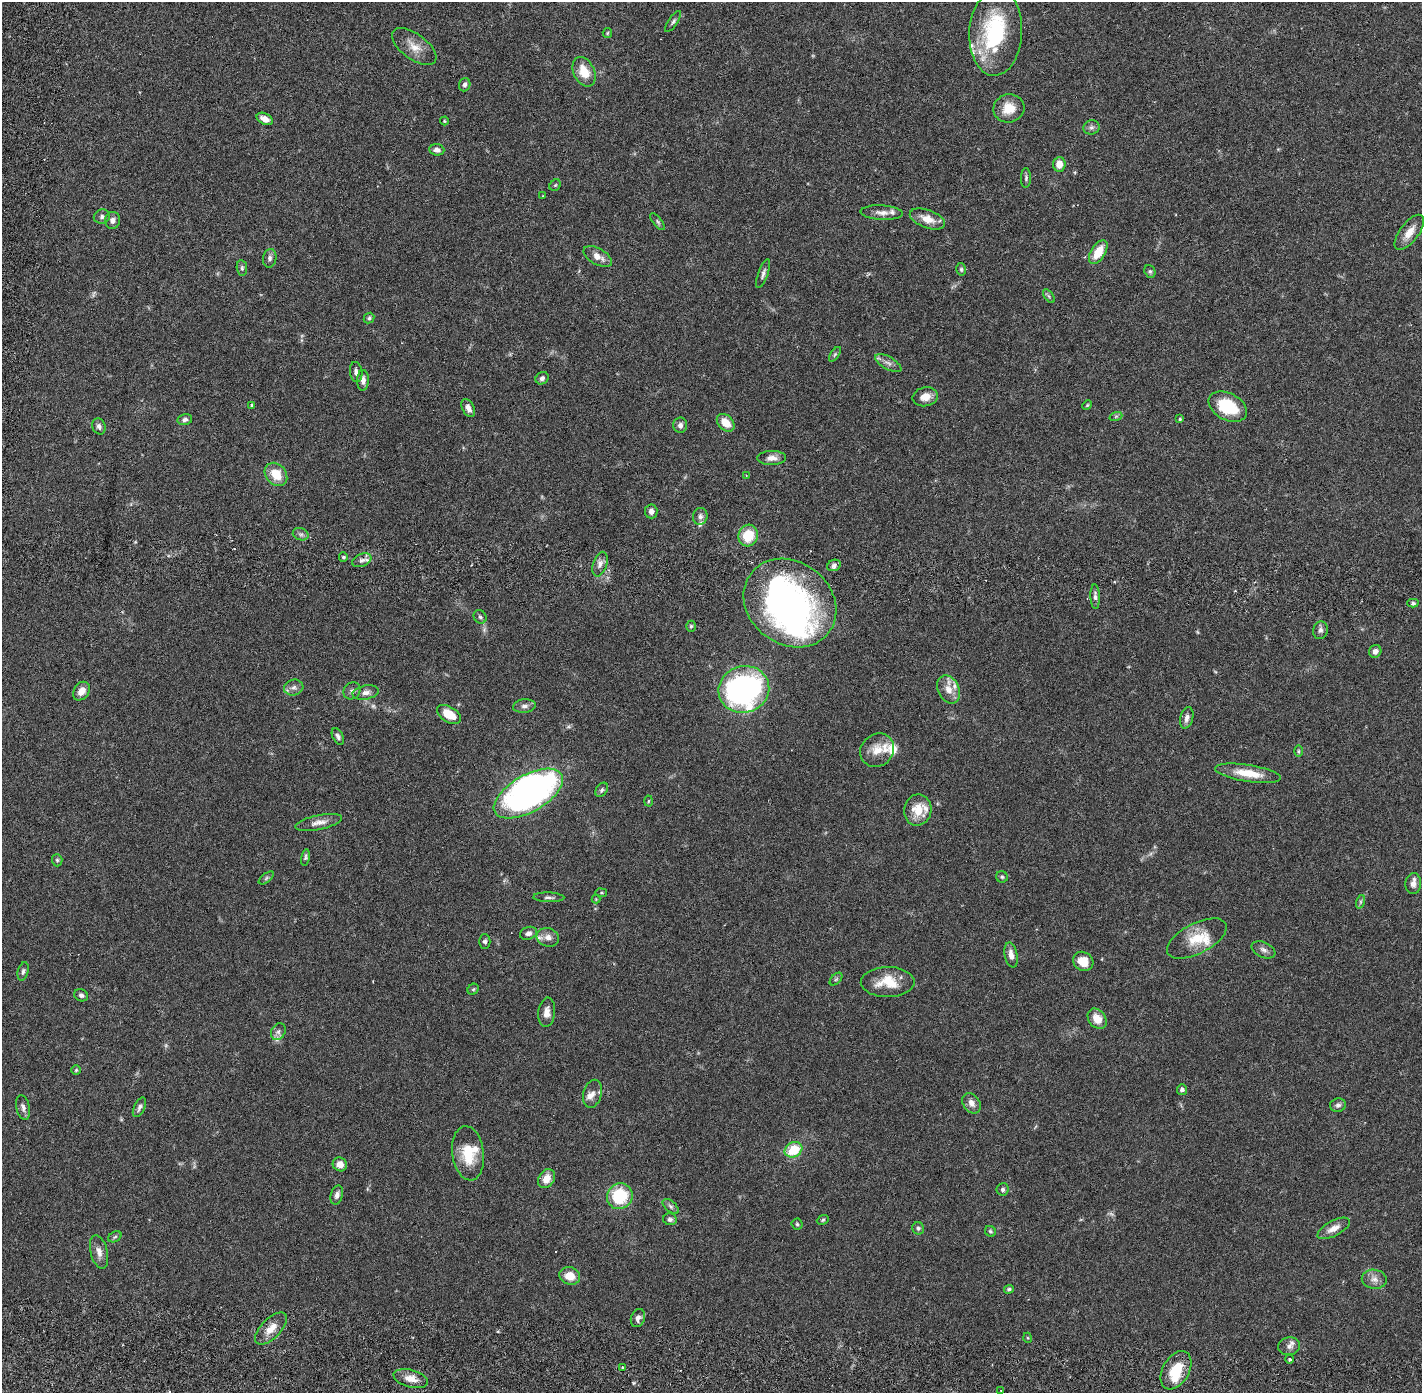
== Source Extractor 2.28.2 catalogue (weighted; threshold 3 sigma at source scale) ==
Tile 10 of 4 x 4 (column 2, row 3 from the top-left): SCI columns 1504-2923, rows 1493-2883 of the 5849 x 5875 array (HDU 1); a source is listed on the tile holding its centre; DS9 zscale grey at full resolution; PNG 1424 x 1395 px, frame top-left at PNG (2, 2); each listed source drawn as its Kron ellipse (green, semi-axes under 4 px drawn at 4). Shown black and unused: <1% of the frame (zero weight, under 2 of 6 exposures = <1% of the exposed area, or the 3 px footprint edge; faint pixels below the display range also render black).
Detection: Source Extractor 2.28.2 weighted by HDU 2 'WHT'; one run over the whole footprint, this tile lists its part. Background 0.0408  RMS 0.0039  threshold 0.0161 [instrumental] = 3 sigma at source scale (4.09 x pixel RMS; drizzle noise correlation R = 1.36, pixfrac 0.8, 0.05/0.05 arcsec/px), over >= 5 px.
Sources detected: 166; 4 too faint to see at this stretch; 4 inside a brighter object's white glare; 2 cosmic-ray / hot-pixel residue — neither listed nor drawn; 15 inside a brighter listed object's ellipse — not listed separately; the other 141 listed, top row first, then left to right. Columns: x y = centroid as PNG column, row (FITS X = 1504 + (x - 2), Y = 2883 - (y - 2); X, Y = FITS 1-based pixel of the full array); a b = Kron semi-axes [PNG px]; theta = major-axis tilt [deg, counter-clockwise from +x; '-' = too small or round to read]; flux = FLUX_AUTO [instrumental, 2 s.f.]
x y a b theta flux
673 21 12 4 57 0.6
607 33 5 4 - 0.28
996 33 43 26 87 23
414 47 26 12 -37 3.3
584 72 15 10 -64 4.6
465 85 7 5 69 0.64
1009 108 15 14 - 3.8
265 119 8 5 -27 1.7
444 121 4 4 - 0.25
1091 127 8 7 - 0.7
437 150 7 5 -5 1.1
1059 164 7 6 - 2.4
1026 178 10 5 89 0.53
555 185 6 5 - 0.31
543 196 3 3 - 0.17
882 213 21 7 -3 1.6
102 217 8 7 - 0.71
927 219 18 9 -20 2.9
112 220 8 7 - 1.1
658 222 10 4 -50 0.43
1409 232 21 9 53 2.9
1098 252 13 7 58 4.5
598 256 15 8 -29 2.2
270 258 9 6 80 0.78
242 268 8 5 -82 0.46
961 269 6 5 - 0.39
1150 271 6 5 - 0.43
763 274 15 4 70 0.81
1049 296 8 4 -53 0.42
369 318 6 5 - 0.48
835 354 8 4 55 0.41
888 363 14 6 -30 1.1
356 372 10 6 -82 0.92
542 378 7 6 - 0.77
363 380 10 6 88 1.2
925 397 13 9 13 2.3
252 405 3 3 - 0.46
1087 405 5 4 - 0.25
1228 407 20 13 -27 9.6
468 408 10 5 -63 1.3
1116 416 6 4 19 0.37
185 419 7 5 13 0.69
1180 419 4 3 - 0.27
726 423 10 7 -46 3.2
680 425 8 7 - 0.93
99 426 8 6 -65 0.74
772 458 14 7 0 1.5
276 474 13 10 -48 4.5
746 476 3 3 - 0.26
651 511 7 6 - 1
700 516 8 7 - 0.85
301 534 8 6 -19 0.59
748 536 11 9 74 6
343 557 5 4 - 0.35
362 560 10 6 23 0.96
600 564 13 7 72 1.3
834 565 7 5 25 0.89
1095 597 12 4 -87 0.81
790 603 49 41 -37 82
1413 603 5 4 - 0.52
480 617 7 6 - 0.47
691 626 5 4 - 0.37
1320 630 9 7 74 0.84
1375 651 6 6 - 1
294 688 10 7 14 1.1
744 689 25 23 18 65
948 689 15 10 -64 2.5
81 691 10 7 56 1.9
352 691 9 8 - 0.86
366 693 13 7 10 1.3
524 706 11 6 6 0.92
449 714 13 7 -32 4.2
1187 718 11 6 76 1.2
338 736 9 5 -62 0.7
877 750 18 16 40 3.4
1298 751 6 4 -90 0.34
1248 773 33 8 -9 5.2
602 790 8 5 55 0.54
528 794 38 18 30 85
648 801 5 3 - 0.27
918 810 16 13 78 4.6
319 822 24 7 12 1.9
305 857 8 4 79 0.44
57 860 6 5 - 0.41
1002 877 6 5 - 0.4
266 878 9 4 37 0.43
1413 884 10 8 87 1.2
601 893 6 3 -7 0.24
549 897 16 4 -2 0.75
596 899 4 4 - 0.19
1360 902 7 4 72 0.42
528 933 9 6 20 0.95
548 937 11 9 -16 1.5
1197 939 32 15 27 6.4
485 941 7 6 - 0.49
1264 950 12 7 -25 0.98
1011 955 12 6 -78 1.6
1083 961 10 9 - 3.5
23 971 9 5 76 0.62
836 979 8 4 45 0.43
888 982 27 15 0 5.7
473 989 6 5 - 0.4
81 995 7 6 - 0.67
547 1012 15 8 84 1.8
1097 1019 11 8 -52 3.3
278 1032 9 7 60 0.91
76 1070 5 4 - 0.31
1182 1090 5 5 - 0.76
592 1094 14 9 74 1.5
971 1103 11 8 -55 1.5
1338 1105 8 6 12 0.65
139 1107 10 5 65 0.71
23 1108 12 6 -78 0.97
794 1150 9 7 30 7
468 1153 27 16 -82 6.9
340 1164 7 6 - 1.9
547 1179 10 8 58 2.6
1003 1189 6 6 - 0.68
337 1195 10 6 75 0.95
620 1196 13 12 - 12
671 1206 10 5 -41 0.6
670 1219 7 6 - 0.61
823 1220 6 4 23 0.33
797 1224 5 5 - 0.36
918 1228 6 5 - 0.47
1334 1228 18 7 28 2.2
990 1231 6 5 - 0.44
115 1237 7 5 31 0.42
99 1252 17 8 -75 1.8
570 1276 10 8 -16 3.3
1374 1279 12 9 -8 1.6
1009 1289 5 4 - 0.46
638 1318 9 7 70 0.95
271 1329 20 9 45 2.9
1028 1338 5 3 - 0.2
1289 1346 11 9 11 1.2
1289 1359 4 3 - 0.27
622 1367 3 2 - 0.36
1176 1370 21 13 60 6.3
411 1379 17 8 -15 2.4
1001 1391 3 3 - 0.22
Isophote crosses this tile's border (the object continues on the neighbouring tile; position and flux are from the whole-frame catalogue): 1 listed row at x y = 996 33